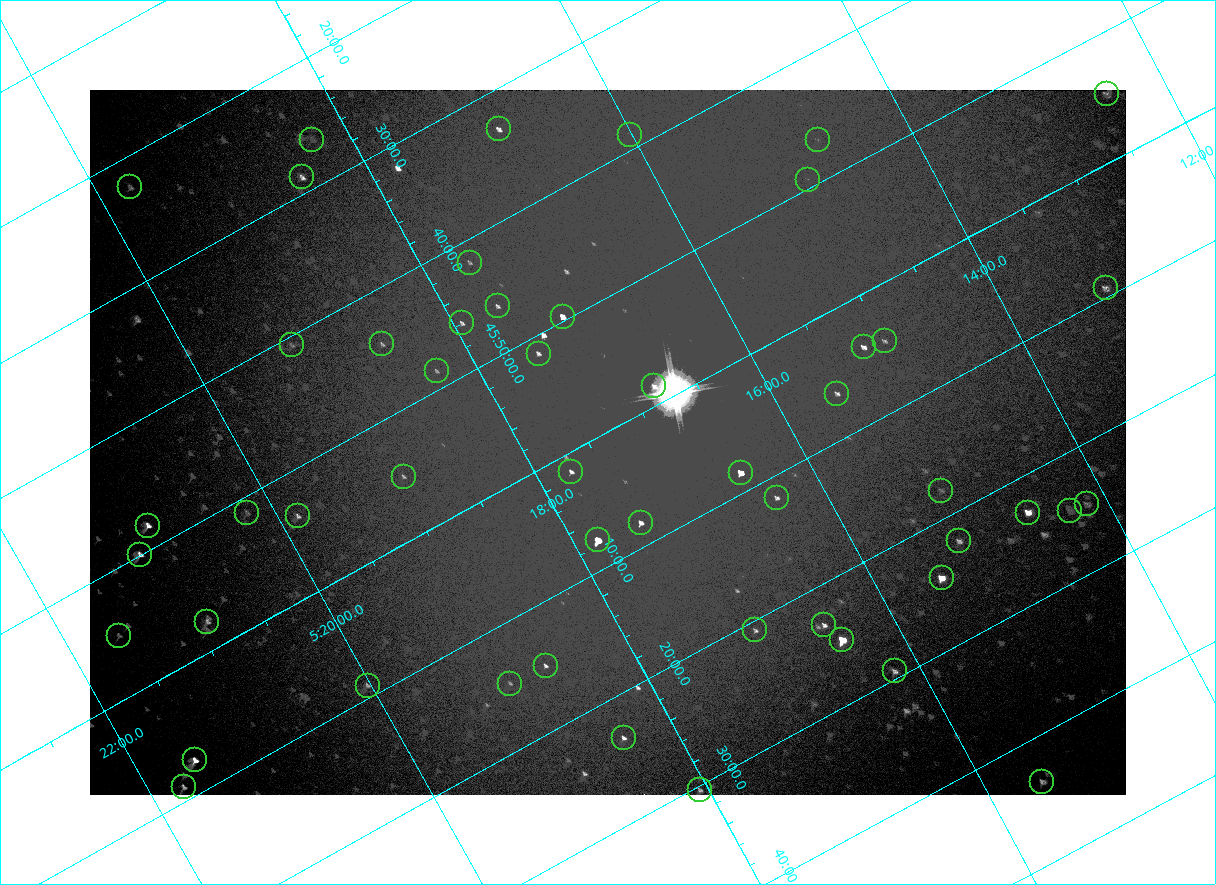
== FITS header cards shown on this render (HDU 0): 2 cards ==
NAXIS1  =                 2072
NAXIS2  =                 1410

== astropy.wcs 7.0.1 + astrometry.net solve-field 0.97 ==
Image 2072 x 1410 px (HDU 0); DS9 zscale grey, zoomed out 1/2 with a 90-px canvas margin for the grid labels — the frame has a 2x2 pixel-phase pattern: the four 2x2 pixel phases sit at different levels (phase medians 82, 82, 82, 145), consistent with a one-shot-colour (mosaic) sensor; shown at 1/2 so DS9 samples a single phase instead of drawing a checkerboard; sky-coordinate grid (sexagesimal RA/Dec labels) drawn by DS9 from the SOLVED WCS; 51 Tycho-2 reference stars matched to detected sources circled (green)
Header WCS: none
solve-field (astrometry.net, Tycho-2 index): SOLVED blind (the file carries no WCS)
Solved WCS: RA---TAN-SIP/DEC--TAN-SIP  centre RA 05:17:22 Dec +46:01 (79.34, +46.01 deg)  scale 2.54 arcsec/px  FOV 87.7' x 59.7'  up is -151 deg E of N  parity flipped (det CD > 0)
(file carries no celestial WCS; the grid is the blind solution)
Tycho-2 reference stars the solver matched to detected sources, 51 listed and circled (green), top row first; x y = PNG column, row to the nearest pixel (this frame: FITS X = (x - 90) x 2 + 1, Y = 1410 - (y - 90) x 2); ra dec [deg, ICRS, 3 dp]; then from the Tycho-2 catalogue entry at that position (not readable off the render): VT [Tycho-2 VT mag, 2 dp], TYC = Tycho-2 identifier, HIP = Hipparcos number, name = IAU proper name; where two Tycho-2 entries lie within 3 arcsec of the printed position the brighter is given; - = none
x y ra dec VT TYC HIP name
1106 94 78.114 +45.913 9.89 3345-1356-1 - -
498 129 79.231 +45.552 9.98 3358-927-1 - -
630 134 79.004 +45.647 11.41 3358-2181-1 - -
312 140 79.570 +45.438 11.18 3358-2771-1 - -
818 140 78.675 +45.779 11.07 3345-1858-1 - -
302 177 79.625 +45.478 9.93 3358-231-1 - -
808 180 78.730 +45.821 11.17 3345-560-1 - -
130 187 79.937 +45.373 10.74 3358-949-1 - -
470 262 79.411 +45.697 10.62 3358-1083-1 - -
1106 288 78.300 +46.154 9.71 3345-874-1 - -
498 306 79.404 +45.771 10.28 3358-1309-1 - -
562 316 79.298 +45.827 8.77 3358-3023-1 - -
462 323 79.483 +45.767 10.14 3358-481-1 - -
884 341 78.747 +46.074 10.28 3345-730-1 - -
382 344 79.645 +45.739 10.39 3358-323-1 - -
292 345 79.806 +45.679 11.23 3358-1039-1 - -
864 347 78.791 +46.067 9.53 3358-1478-1 - -
538 354 79.377 +45.856 9.99 3358-2785-1 - -
436 371 79.575 +45.809 10.46 3358-3067-1 - -
654 386 79.203 +45.975 10.21 3358-3142-1 - -
837 394 78.883 +46.107 10.16 3358-1042-1 - -
571 472 79.434 +46.025 9.87 3358-2812-1 - -
740 473 79.133 +46.141 8.10 3358-3148-1 - -
404 476 79.737 +45.917 10.42 3358-2222-1 - -
941 490 78.790 +46.297 10.91 3358-2798-1 - -
776 498 79.092 +46.196 10.35 3358-1074-1 - -
1086 504 78.541 +46.411 10.86 3345-1321-1 - -
1070 511 78.578 +46.409 10.96 3345-1097-1 - -
1028 512 78.654 +46.383 8.84 3345-1869-1 - -
247 513 80.050 +45.855 11.27 3358-2824-1 - -
298 516 79.963 +45.894 10.08 3358-2584-1 - -
640 522 79.360 +46.135 9.37 3358-2973-1 - -
148 526 80.238 +45.802 9.43 3358-655-1 - -
598 540 79.453 +46.128 7.41 3358-2414-1 - -
959 541 78.806 +46.372 10.28 3358-1208-1 - -
140 554 80.281 +45.832 9.52 3358-2963-1 - -
942 578 78.874 +46.406 8.07 3358-1254-1 - -
207 622 80.228 +45.962 10.38 3358-2502-1 - -
824 625 79.131 +46.386 9.87 3358-62-1 - -
755 630 79.260 +46.346 10.40 3358-902-1 - -
118 636 80.398 +45.917 10.91 3358-2348-1 - -
842 640 79.113 +46.416 6.95 3358-1284-1 - -
546 666 79.670 +46.248 10.61 3358-2504-1 - -
894 671 79.049 +46.490 10.10 3358-1590-1 - -
510 684 79.751 +46.245 10.97 3358-2202-1 - -
368 686 80.007 +46.150 10.36 3358-1438-1 - -
624 738 79.602 +46.390 9.90 3358-202-1 - -
194 760 80.388 +46.123 8.89 3358-1920-1 - -
1042 782 78.889 +46.726 10.59 3358-58-1 - -
184 787 80.435 +46.149 10.14 3358-1944-1 - -
700 790 79.516 +46.506 10.34 3358-900-1 - -